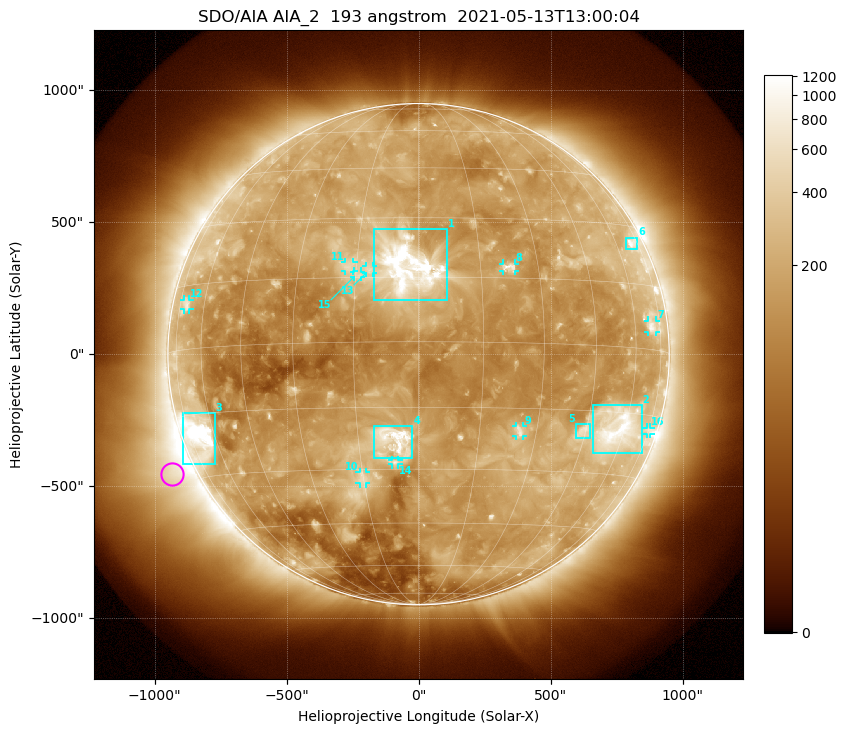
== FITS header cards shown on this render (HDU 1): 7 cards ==
TELESCOP= 'SDO/AIA '           / For AIA: SDO/AIA
INSTRUME= 'AIA_2   '           / For AIA: AIA_ATA1, AIA_ATA2, AIA_ATA3 or AIA_AT
WAVELNTH=                  193 / [angstrom] Wavelength
WAVEUNIT= 'angstrom'           / Wavelength unit: angstrom
DATE-OBS= '2021-05-13T13:00:04.843' / [ISO] Date when observation started; ISO 8
CTYPE1  = 'HPLN-TAN'           / CTYPE1: HPLN
CTYPE2  = 'HPLT-TAN'           / CTYPE2: HPLT

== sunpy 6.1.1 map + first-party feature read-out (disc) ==
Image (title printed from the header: SDO/AIA AIA_2  193 angstrom  2021-05-13T13:00:04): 1024 x 1024 px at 2.4 arcsec/px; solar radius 950 arcsec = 396 px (full disc in frame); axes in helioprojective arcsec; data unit not stated in the header (colour bar unlabelled)
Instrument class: DISC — disc imager (sunpy class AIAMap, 193 A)
Bright regions (active regions / flare kernels): reference = the median radial profile (limb darkening/brightening removed); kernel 9 px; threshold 5 sigma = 311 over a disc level ~143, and >= 1.15x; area >= 12 px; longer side >= 9 px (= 22 arcsec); searched inside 0.97 R_sun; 16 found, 16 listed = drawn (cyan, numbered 1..; 10 of them under ~33 arcsec drawn as corner ticks so the feature stays visible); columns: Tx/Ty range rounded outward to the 5 arcsec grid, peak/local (2 s.f.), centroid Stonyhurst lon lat
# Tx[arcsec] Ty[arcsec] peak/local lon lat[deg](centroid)
1 -170..110 205..475 14 -3 +17
2 660..845 -375..-195 8.9 +56 -19
3 -895..-770 -415..-220 14 -68 -20
4 -170..-25 -395..-270 8 -6 -23
5 595..650 -320..-265 4.4 +44 -20
6 785..830 395..445 4.6 +69 +25
7 865..900 85..130 3.9 +69 +5
8 320..365 315..345 4.7 +22 +18
9 370..395 -310..-270 4.4 +25 -20
10 -225..-200 -490..-445 3.7 -15 -32
11 -280..-245 315..350 3.4 -17 +18
12 -890..-865 170..210 3.1 -70 +10
13 -200..-170 305..335 3.5 -12 +17
14 -100..-75 -420..-400 3.7 -6 -28
15 -245..-215 290..315 3.3 -14 +16
16 865..880 -305..-275 2.7 +75 -19
Off-limb structures (1.02-1.3 R_sun): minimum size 162 px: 7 found; the strongest spans PA ~90..145 deg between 1.02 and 1.3 R_sun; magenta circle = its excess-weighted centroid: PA ~115 deg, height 1.09 R_sun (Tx ~-930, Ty ~-450 arcsec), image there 4.8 x the reference